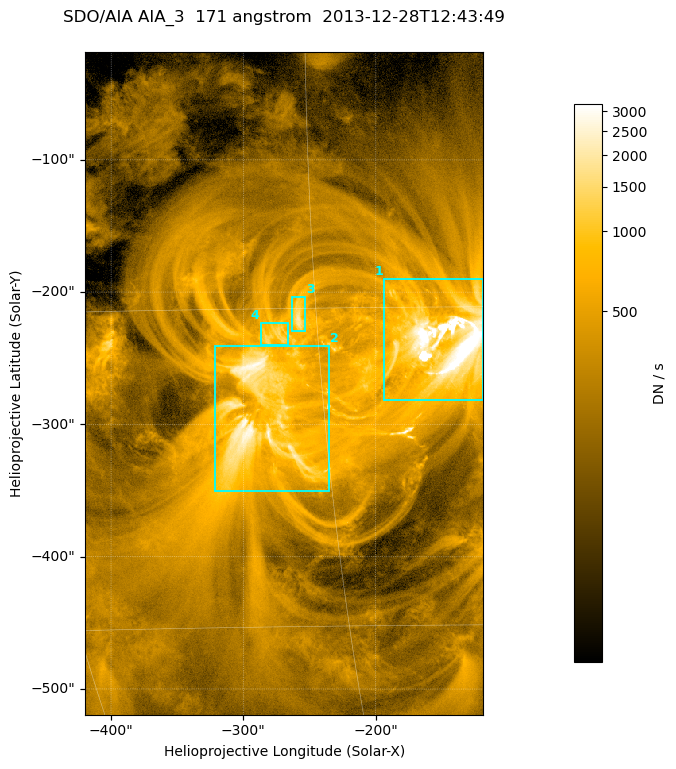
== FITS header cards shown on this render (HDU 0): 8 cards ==
TELESCOP= 'SDO/AIA '
INSTRUME= 'AIA_3   '
WAVELNTH=                  171
WAVEUNIT= 'angstrom'
DATE-OBS= '2013-12-28T12:43:49.43'
CTYPE1  = 'HPLN-TAN'
CTYPE2  = 'HPLT-TAN'
BUNIT   = 'DN / s  '

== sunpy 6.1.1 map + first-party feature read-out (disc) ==
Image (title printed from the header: SDO/AIA AIA_3  171 angstrom  2013-12-28T12:43:49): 502 x 835 px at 0.599 arcsec/px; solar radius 976 arcsec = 1628 px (partial field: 5.0% of the solar disc is inside the frame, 100% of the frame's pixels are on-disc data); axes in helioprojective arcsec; data unit DN / s (BUNIT, on the colour bar)
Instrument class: DISC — disc imager (sunpy class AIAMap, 171 A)
Bright regions (active regions / flare kernels): reference = the on-disc median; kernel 5 px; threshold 5 sigma = 744 DN / s over a disc level ~241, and >= 1.15x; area >= 419 px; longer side >= 6 px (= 3.6 arcsec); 4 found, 4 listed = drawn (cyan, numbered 1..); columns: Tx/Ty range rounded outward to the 2 arcsec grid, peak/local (2 s.f.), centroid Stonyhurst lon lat
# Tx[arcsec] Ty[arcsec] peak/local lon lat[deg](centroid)
1 -194..-118 -282..-190 118 -9 -17
2 -322..-234 -350..-240 12 -18 -20
3 -264..-252 -230..-202 7.9 -16 -15
4 -288..-266 -240..-222 5.7 -17 -16